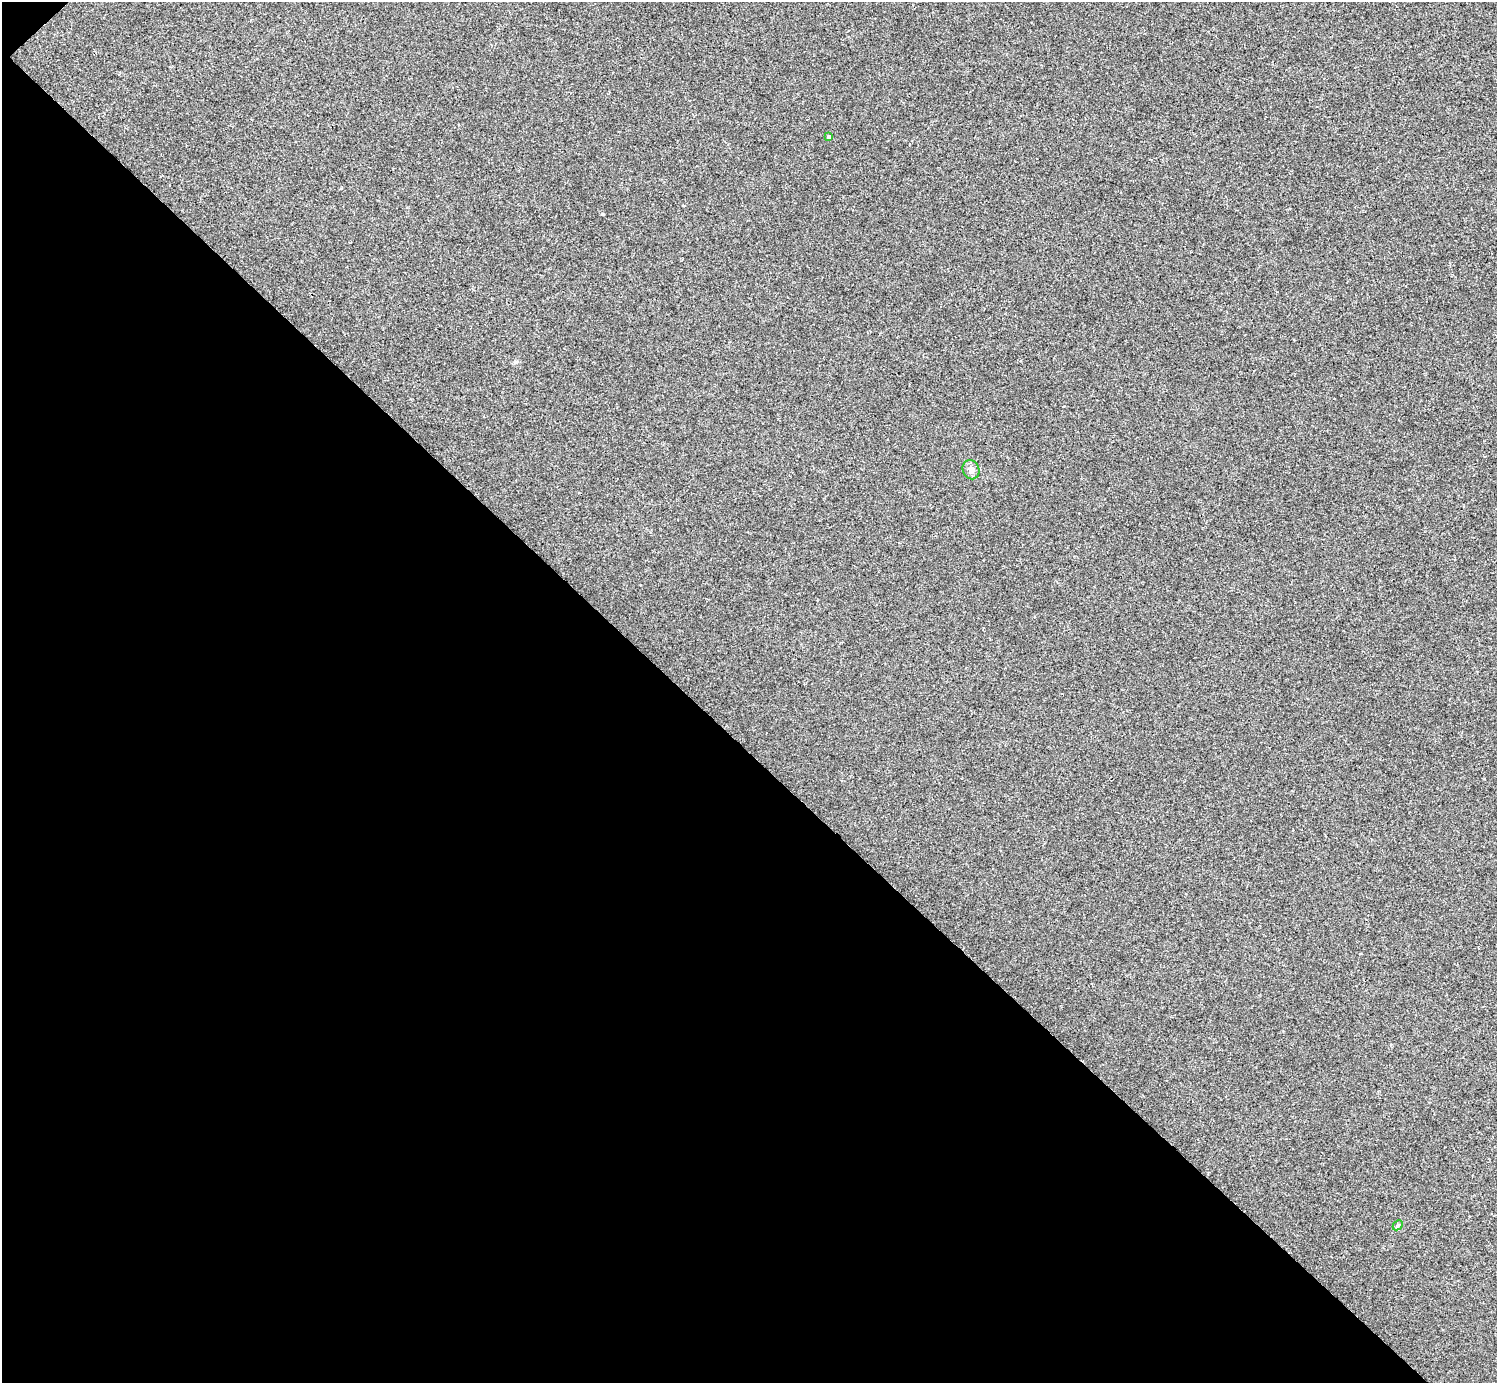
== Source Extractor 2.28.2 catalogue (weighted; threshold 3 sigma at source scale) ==
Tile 9 of 4 x 4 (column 1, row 3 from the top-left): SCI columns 5-1499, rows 1682-3062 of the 5984 x 5984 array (HDU 1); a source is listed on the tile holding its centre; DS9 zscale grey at full resolution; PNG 1499 x 1385 px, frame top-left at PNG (2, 2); each listed source drawn as its Kron ellipse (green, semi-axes under 4 px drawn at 4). Shown black and unused: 46% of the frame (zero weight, under 2 of 3 exposures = <1% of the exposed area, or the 3 px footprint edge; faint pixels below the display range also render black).
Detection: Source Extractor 2.28.2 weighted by HDU 2 'WHT'; one run over the whole footprint, this tile lists its part. Background -3.22e-04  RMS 0.0049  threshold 0.0223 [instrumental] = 3 sigma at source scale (4.5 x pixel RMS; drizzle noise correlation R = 1.50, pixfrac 1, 0.05/0.05 arcsec/px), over >= 5 px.
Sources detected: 3; all 3 listed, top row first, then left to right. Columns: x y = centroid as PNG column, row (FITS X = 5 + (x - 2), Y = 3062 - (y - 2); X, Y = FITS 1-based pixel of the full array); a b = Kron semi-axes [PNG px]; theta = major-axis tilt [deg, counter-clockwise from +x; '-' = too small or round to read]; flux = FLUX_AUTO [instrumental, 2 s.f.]
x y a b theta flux
829 137 4 3 - 0.84
971 470 10 8 -68 2.2
1398 1225 6 4 44 0.66